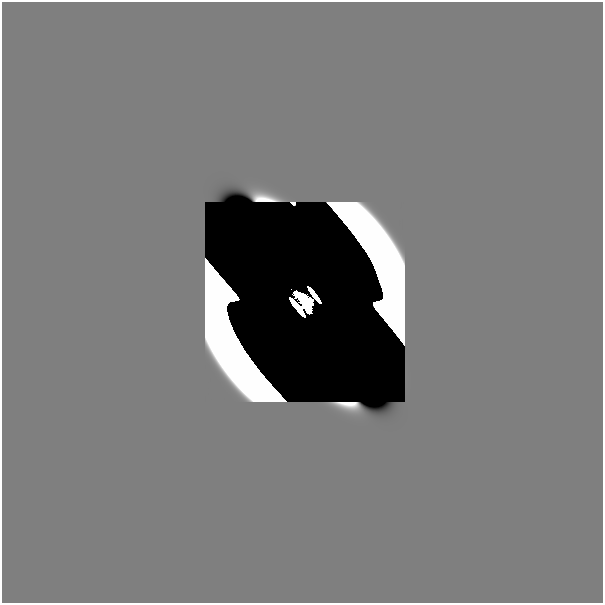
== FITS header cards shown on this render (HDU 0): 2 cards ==
NAXIS1  =                  601
NAXIS2  =                  601

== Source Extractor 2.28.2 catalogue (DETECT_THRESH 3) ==
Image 601 x 601 px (HDU 0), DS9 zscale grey, 1 PNG px = 1 image px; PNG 605 x 605 px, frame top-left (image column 1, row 601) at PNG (2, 2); no overlay
Background 0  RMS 7.7e-41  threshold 2.30e-40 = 3 sigma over >= 5 px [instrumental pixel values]
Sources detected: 8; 5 with non-positive FLUX_AUTO (blend fragments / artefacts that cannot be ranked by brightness) are not listed; the other 3 listed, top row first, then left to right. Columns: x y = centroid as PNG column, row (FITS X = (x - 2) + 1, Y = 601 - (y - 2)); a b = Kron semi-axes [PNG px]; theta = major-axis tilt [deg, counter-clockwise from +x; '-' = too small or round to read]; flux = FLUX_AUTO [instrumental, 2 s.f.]
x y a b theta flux
305 301 19 10 -49 8.1e+00
13 591 27 26 - 2.5e-18
575 591 47 27 0 6.2e-17
At the frame edge (FLAGS 8, measured only in part): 2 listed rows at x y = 13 591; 575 591
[5 non-positive-flux detections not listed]